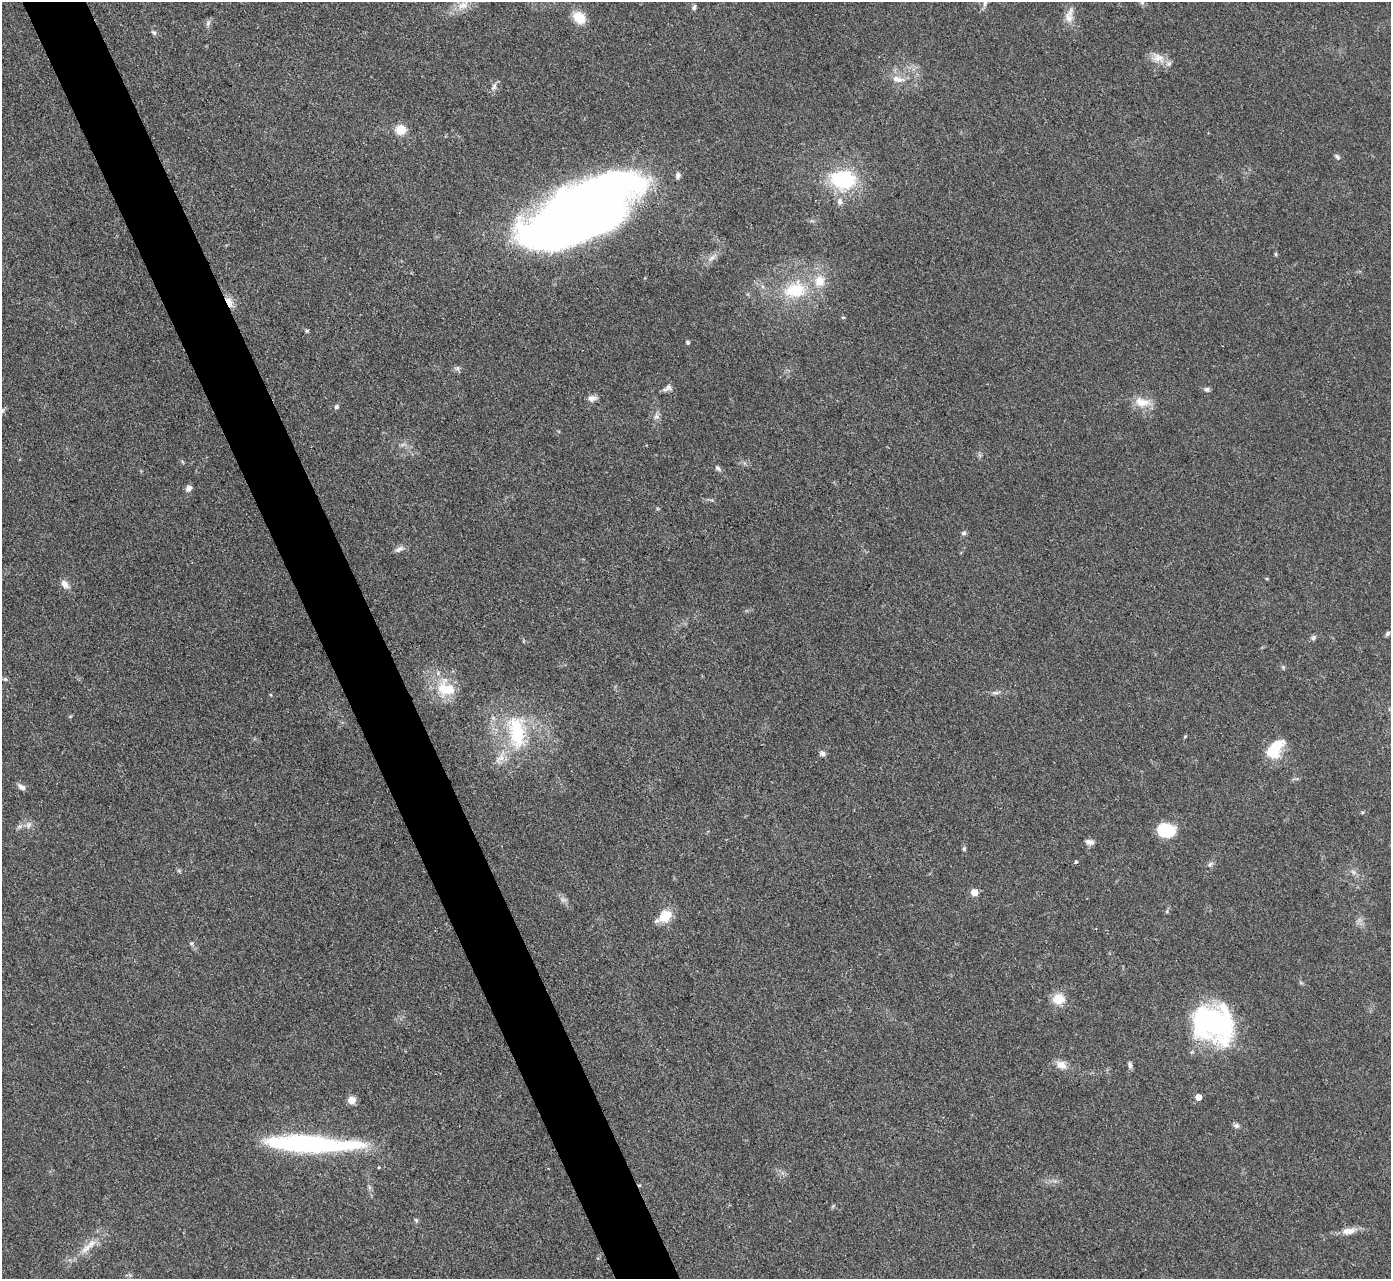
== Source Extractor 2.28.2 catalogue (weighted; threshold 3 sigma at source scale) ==
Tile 11 of 4 x 4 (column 3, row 3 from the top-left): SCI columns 2778-4166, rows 1430-2706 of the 5555 x 5545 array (HDU 1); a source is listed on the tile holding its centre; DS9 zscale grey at full resolution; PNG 1393 x 1281 px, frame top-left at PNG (2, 2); no overlay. Shown black and unused: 5% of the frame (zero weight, under 3 of 4 exposures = <1% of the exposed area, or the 3 px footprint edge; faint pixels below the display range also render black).
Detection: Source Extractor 2.28.2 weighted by HDU 2 'WHT'; one run over the whole footprint, this tile lists its part. Background 0.07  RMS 0.0052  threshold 0.0235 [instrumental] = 3 sigma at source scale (4.5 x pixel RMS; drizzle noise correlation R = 1.50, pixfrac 1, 0.05/0.05 arcsec/px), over >= 5 px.
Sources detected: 75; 4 inside a brighter object's white glare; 1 cosmic-ray / hot-pixel residue — not listed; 2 inside a brighter listed object's ellipse — not listed separately; the other 68 listed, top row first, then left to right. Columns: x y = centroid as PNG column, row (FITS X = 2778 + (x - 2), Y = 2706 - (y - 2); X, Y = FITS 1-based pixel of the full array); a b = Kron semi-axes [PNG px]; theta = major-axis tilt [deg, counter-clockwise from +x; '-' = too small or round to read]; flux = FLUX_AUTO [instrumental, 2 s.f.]
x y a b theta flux
1142 2 7 5 -45 1
463 5 17 11 19 6.7
694 7 8 5 70 1.2
1069 15 22 10 79 5
579 17 11 9 -46 13
208 23 8 6 69 1.4
154 32 8 5 -44 1.1
1158 58 20 12 -21 6.3
898 79 19 8 -13 5.2
494 86 11 6 61 2
401 130 12 11 - 7.6
1337 157 9 5 -53 1.1
678 175 7 6 - 1.8
842 179 23 17 -10 43
840 201 9 7 -77 2.3
578 216 73 29 52 350
1276 254 5 4 - 0.71
712 258 11 5 35 2.4
795 290 33 22 9 26
229 302 15 8 -68 5
843 317 5 3 - 0.5
307 331 5 5 - 0.77
687 342 5 4 - 0.84
457 368 7 6 - 1.3
669 388 11 7 -54 2.1
1206 389 8 6 -19 1.3
592 398 11 8 0 2.6
1142 402 23 12 -8 8
336 407 7 5 46 1.2
3 410 6 5 - 0.97
656 416 9 6 53 1.8
718 468 10 5 -45 1.5
189 488 8 6 47 2.2
964 533 7 6 - 1.1
399 549 12 7 30 2.4
65 584 11 7 -48 3.4
1388 633 7 5 47 1.1
1313 638 8 6 42 1.3
1283 667 5 5 - 0.74
5 679 5 5 - 0.77
446 689 27 20 -20 19
996 693 9 3 5 1.2
516 732 52 23 -84 37
1275 749 26 14 53 15
822 753 8 7 - 1.7
21 787 11 6 -30 2.1
28 825 8 6 70 1.8
1166 829 17 15 -19 19
1089 842 10 6 -13 2.4
964 849 6 5 - 1
1210 864 8 5 36 1.3
1353 872 8 5 -45 1.5
974 892 5 5 - 8.3
1167 911 6 4 72 0.7
665 916 16 10 34 12
191 943 5 5 - 0.83
1058 999 17 15 9 7.4
1213 1024 46 39 -22 83
1130 1064 9 5 -78 1.5
1061 1065 15 10 -26 4.7
1198 1097 5 5 - 5.5
351 1100 5 5 - 13
1236 1125 8 6 -23 1.4
309 1144 98 15 -2 100
379 1167 4 3 - 0.49
416 1220 7 4 -45 0.71
1348 1231 17 9 6 5
86 1248 20 8 41 6
Overlapping masked pixels (flux is a lower limit): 1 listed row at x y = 229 302
Isophote crosses this tile's border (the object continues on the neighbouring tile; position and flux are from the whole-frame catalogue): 1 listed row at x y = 1142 2